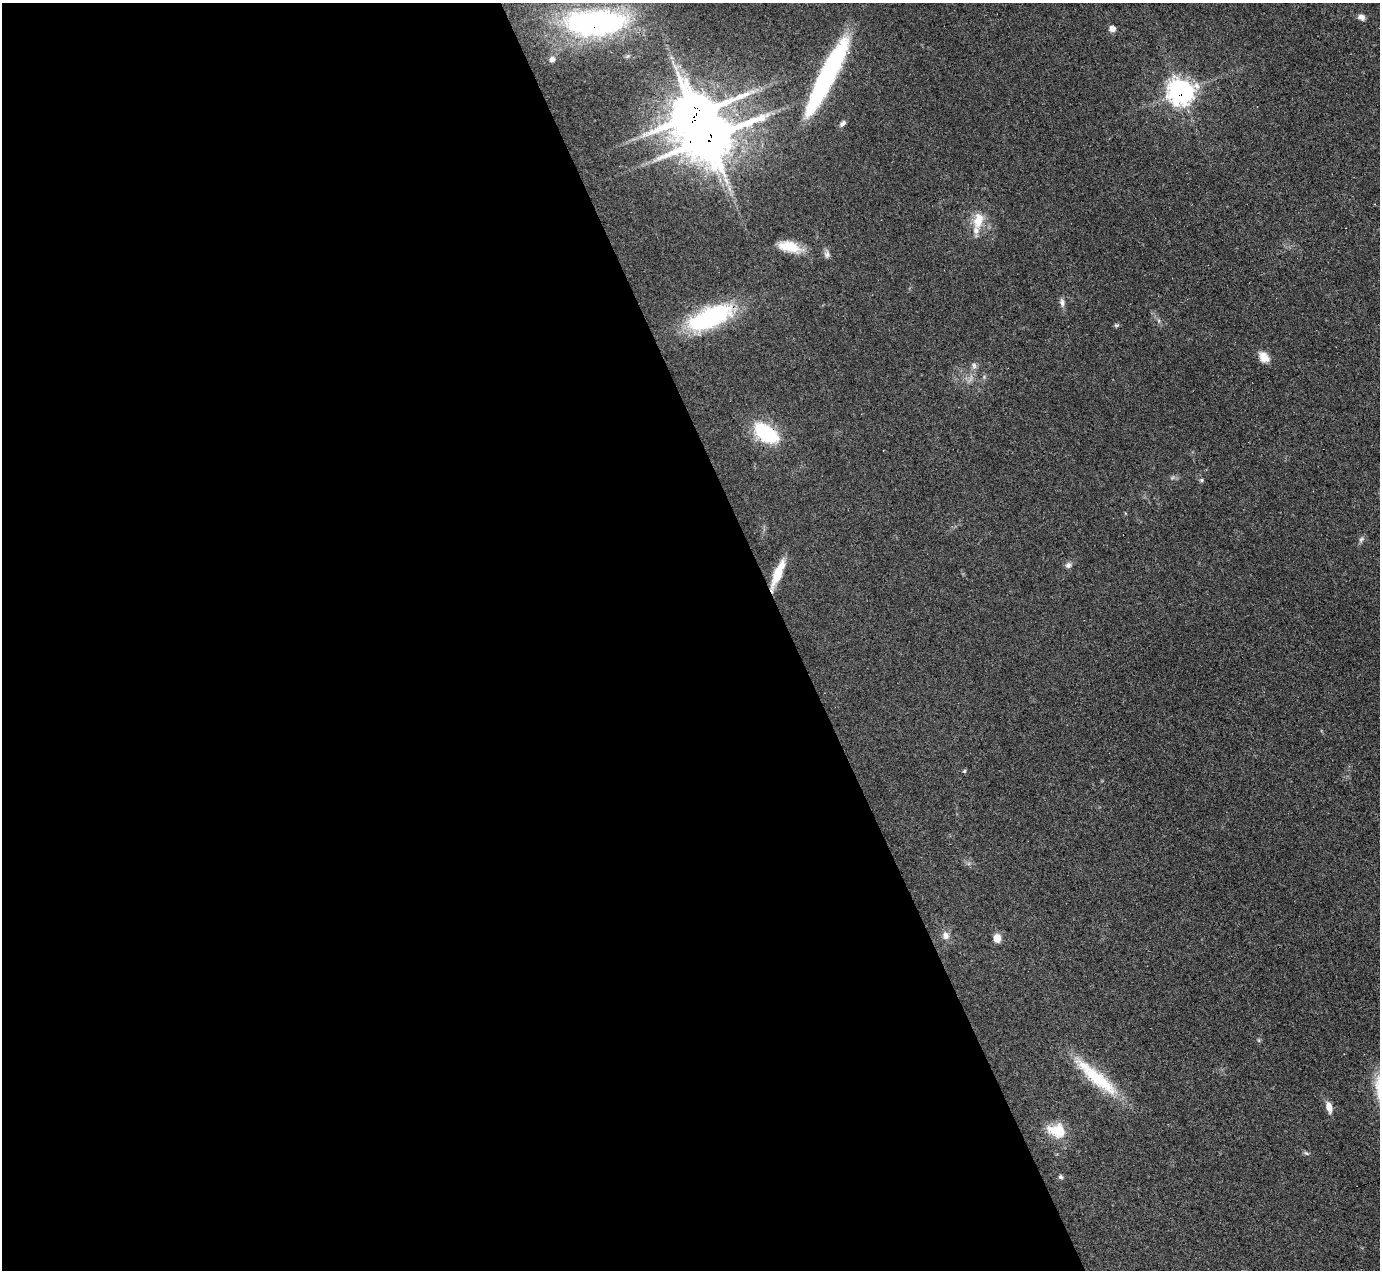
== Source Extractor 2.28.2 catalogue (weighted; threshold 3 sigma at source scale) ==
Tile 9 of 4 x 4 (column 1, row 3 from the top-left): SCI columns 1-1378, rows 1544-2811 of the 5510 x 5494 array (HDU 1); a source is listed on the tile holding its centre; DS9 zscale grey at full resolution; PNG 1382 x 1272 px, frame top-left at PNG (2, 3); no overlay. Shown black and unused: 57% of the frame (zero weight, under 3 of 4 exposures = <1% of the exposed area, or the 3 px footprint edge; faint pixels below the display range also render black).
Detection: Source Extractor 2.28.2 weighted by HDU 2 'WHT'; one run over the whole footprint, this tile lists its part. Background 0.0775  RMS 0.0053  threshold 0.024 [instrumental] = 3 sigma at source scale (4.5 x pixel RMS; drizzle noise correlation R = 1.50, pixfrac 1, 0.05/0.05 arcsec/px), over >= 5 px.
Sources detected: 31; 1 inside a brighter object's white glare — not listed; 2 inside a brighter listed object's ellipse — not listed separately; the other 28 listed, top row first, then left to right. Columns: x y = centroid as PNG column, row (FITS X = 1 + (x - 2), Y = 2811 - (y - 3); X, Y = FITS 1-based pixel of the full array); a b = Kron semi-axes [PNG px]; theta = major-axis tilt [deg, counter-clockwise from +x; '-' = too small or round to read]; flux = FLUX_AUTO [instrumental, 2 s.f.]
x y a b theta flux
1361 17 9 7 -21 2.2
596 23 66 27 1 140
1112 29 7 7 - 2.9
552 59 8 7 - 2.6
827 76 84 15 63 90
1180 92 10 9 - 370
843 124 9 5 44 1.7
709 138 18 13 26 1800
978 220 24 14 78 10
789 247 26 11 -12 12
827 254 10 8 -82 2.1
1062 302 12 6 -83 2.1
710 317 53 21 23 58
1264 357 13 9 -55 5.9
974 365 9 6 -87 1.9
766 433 31 17 -33 32
1201 480 5 5 - 0.78
1361 539 10 6 45 1.5
1068 565 8 7 - 1.8
778 574 34 8 68 13
964 771 5 5 - 0.67
946 935 11 10 - 3.3
997 938 8 7 - 5.7
1097 1078 65 16 -40 30
1329 1107 14 7 -79 3.9
1056 1130 26 18 -12 12
1306 1153 8 4 -27 0.98
1061 1177 6 5 - 1.1
Overlapping masked pixels (flux is a lower limit): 5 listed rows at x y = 596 23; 1180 92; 709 138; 766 433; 778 574